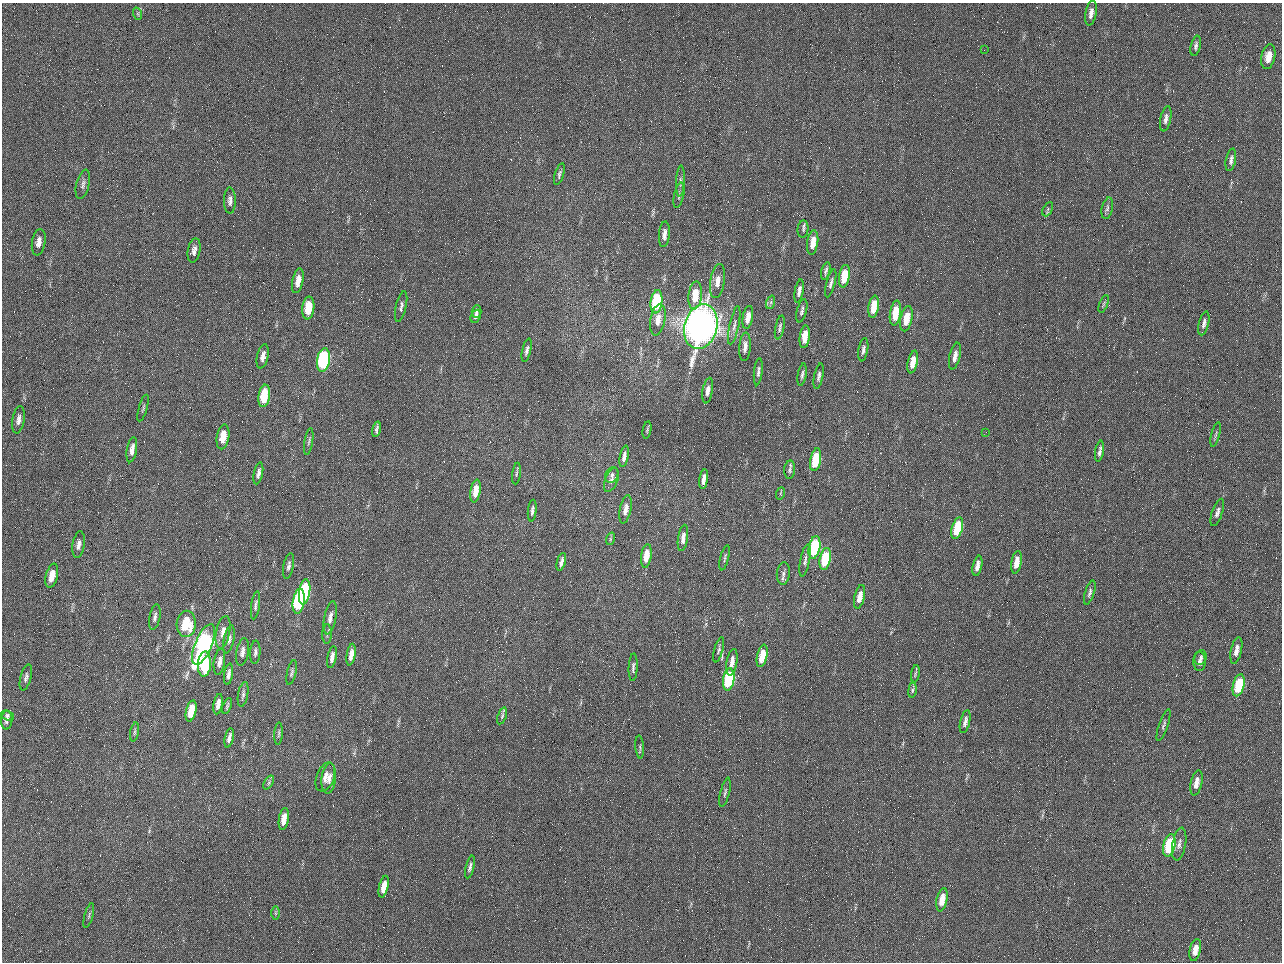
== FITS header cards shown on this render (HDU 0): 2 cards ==
NAXIS1  =                 1280 / length of data axis 1
NAXIS2  =                  960 / length of data axis 2

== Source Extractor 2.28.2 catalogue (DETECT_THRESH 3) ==
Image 1280 x 960 px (HDU 0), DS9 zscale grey, 1 PNG px = 1 image px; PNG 1284 x 964 px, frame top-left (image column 1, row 960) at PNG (2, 3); each listed source drawn as its Kron ellipse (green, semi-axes under 4 px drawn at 4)
Background 2560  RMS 180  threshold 555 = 3 sigma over >= 5 px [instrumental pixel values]
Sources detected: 153; all 153 listed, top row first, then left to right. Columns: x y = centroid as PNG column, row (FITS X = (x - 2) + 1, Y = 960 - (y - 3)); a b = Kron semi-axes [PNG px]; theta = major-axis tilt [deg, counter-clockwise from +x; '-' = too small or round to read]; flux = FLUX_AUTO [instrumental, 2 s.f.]
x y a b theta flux
1091 13 12 5 80 7.3e+04
138 14 6 4 -71 2.0e+04
1196 46 10 5 77 3.5e+04
984 50 2 2 - 6.4e+04
1268 57 12 7 78 1.7e+05
1166 119 13 5 78 5.5e+04
1231 160 11 5 79 4.8e+04
559 174 11 4 72 3.3e+04
680 181 16 4 87 3.8e+04
83 184 15 6 76 5.2e+04
679 195 13 5 78 3.5e+04
230 201 13 6 -89 5.1e+04
1107 208 11 5 78 3.8e+04
1048 209 7 4 63 2.1e+04
803 229 9 5 84 2.9e+04
664 234 13 5 85 6.9e+04
39 242 13 6 80 8.3e+04
813 242 12 5 82 1.7e+05
194 250 12 6 81 6.3e+04
826 271 9 3 74 2.9e+04
844 276 11 5 80 3.4e+05
298 281 12 5 79 1.2e+05
717 281 17 7 81 1.2e+05
831 283 14 4 75 4.4e+04
799 291 12 4 80 5.2e+04
695 295 14 6 84 2.9e+05
656 302 12 6 84 9.1e+05
771 302 7 4 72 2.6e+04
1104 304 9 3 69 1.8e+04
401 306 16 5 77 4.4e+04
874 307 11 5 80 3.1e+05
308 308 11 6 83 3.4e+05
802 311 12 5 76 4.1e+04
476 312 6 5 - 3.3e+04
895 313 12 5 81 3.6e+05
476 316 7 5 65 3.4e+04
748 317 11 5 80 1.4e+05
906 319 13 6 77 2.5e+05
658 320 16 7 79 1.3e+05
1204 323 12 5 77 5.0e+04
734 325 20 4 78 6.3e+04
701 326 23 16 74 1.2e+07
780 328 12 4 79 3.3e+04
805 337 11 5 83 2.1e+05
745 347 14 5 86 8.1e+04
527 350 12 4 77 4.2e+04
863 350 12 5 81 3.8e+04
263 356 12 5 77 7.0e+04
955 356 13 5 77 8.4e+04
323 360 12 6 80 1.9e+06
913 362 11 5 78 1.6e+05
758 372 13 4 84 4.4e+04
802 375 11 3 80 3.1e+04
819 376 13 4 78 4.5e+04
708 391 13 5 80 7.2e+04
264 396 11 5 81 4.5e+05
143 408 14 2 74 2.0e+04
18 420 14 6 81 6.9e+04
377 429 8 3 76 3.4e+04
647 430 8 3 79 1.7e+04
986 432 2 2 - 8.2e+03
1216 435 12 2 76 2.1e+04
223 437 12 6 81 2.2e+05
309 441 13 3 81 2.4e+04
132 450 13 5 81 7.9e+04
1100 451 10 3 80 4.1e+04
624 456 11 4 79 5.6e+04
816 460 11 5 79 5.5e+05
790 470 9 5 86 3.3e+04
258 473 11 4 78 4.9e+04
516 474 11 3 82 2.1e+04
612 475 8 6 66 3.7e+04
704 479 10 4 82 8.2e+04
611 480 13 6 69 5.2e+04
476 491 11 5 80 1.9e+05
781 493 6 4 71 1.6e+04
626 509 14 5 78 9.2e+04
532 511 11 4 83 4.3e+04
1217 512 14 5 71 5.1e+04
957 528 11 5 74 6.3e+05
683 538 13 5 82 8.7e+04
610 539 6 4 72 1.7e+04
79 545 13 6 81 5.8e+04
814 547 11 5 79 1.4e+06
646 556 12 5 82 1.9e+05
725 558 13 3 76 2.6e+04
825 559 11 5 79 7.3e+05
805 560 16 5 79 4.9e+04
561 562 9 3 75 5.2e+04
1016 562 11 5 80 1.5e+05
289 566 13 5 79 4.7e+04
977 566 10 4 78 7.8e+04
783 574 11 6 84 4.7e+04
52 576 12 6 76 1.6e+05
305 592 12 5 81 1.4e+06
1090 592 12 4 73 3.5e+04
860 597 12 5 76 1.5e+05
299 601 12 5 81 1.4e+06
256 605 14 4 82 3.8e+04
155 617 13 5 79 4.6e+04
330 618 17 6 79 8.6e+04
186 624 13 9 87 4.6e+05
223 632 16 7 79 1.0e+05
327 634 10 5 89 2.7e+04
229 639 14 5 79 4.5e+04
204 644 22 8 67 3.2e+06
719 650 13 4 75 3.1e+04
1236 650 13 5 77 9.9e+04
242 652 14 6 80 7.3e+04
255 652 11 5 86 3.7e+04
351 655 11 4 80 1.0e+05
762 656 11 5 78 3.1e+05
332 657 11 4 78 7.1e+04
1200 658 7 6 - 4.0e+04
1199 661 9 6 89 5.7e+04
219 662 13 5 81 7.5e+04
732 662 13 5 80 1.0e+05
204 664 12 6 86 6.7e+05
633 667 14 4 87 4.0e+04
292 673 13 4 77 3.1e+04
229 674 11 4 81 5.5e+04
915 674 9 3 81 1.8e+04
26 677 13 5 75 4.7e+04
729 679 11 5 82 1.0e+06
1239 685 11 5 76 6.7e+05
912 690 7 4 82 2.4e+04
243 694 12 5 80 3.7e+04
218 704 10 4 80 8.6e+04
227 706 8 3 69 2.1e+04
191 711 11 5 76 2.7e+05
7 715 7 4 -18 2.7e+04
502 716 9 4 72 2.5e+04
7 720 9 5 86 5.1e+04
965 722 12 5 76 6.1e+04
1164 725 17 4 71 3.7e+04
134 732 10 4 79 2.3e+04
279 734 11 3 86 2.3e+04
229 738 10 3 77 5.0e+04
640 747 11 3 -85 2.2e+04
325 777 15 9 70 1.0e+05
329 778 15 7 84 9.2e+04
269 782 7 4 59 2.6e+04
1196 783 13 5 77 1.0e+05
725 792 15 4 77 3.8e+04
284 819 11 5 82 1.6e+05
1179 844 17 6 79 6.0e+04
1169 845 11 6 77 9.4e+05
470 867 11 4 76 4.3e+04
384 887 11 4 77 1.7e+05
942 900 12 5 78 2.1e+05
275 913 7 4 90 2.0e+04
89 915 13 3 74 2.5e+04
1195 950 11 5 77 1.2e+05